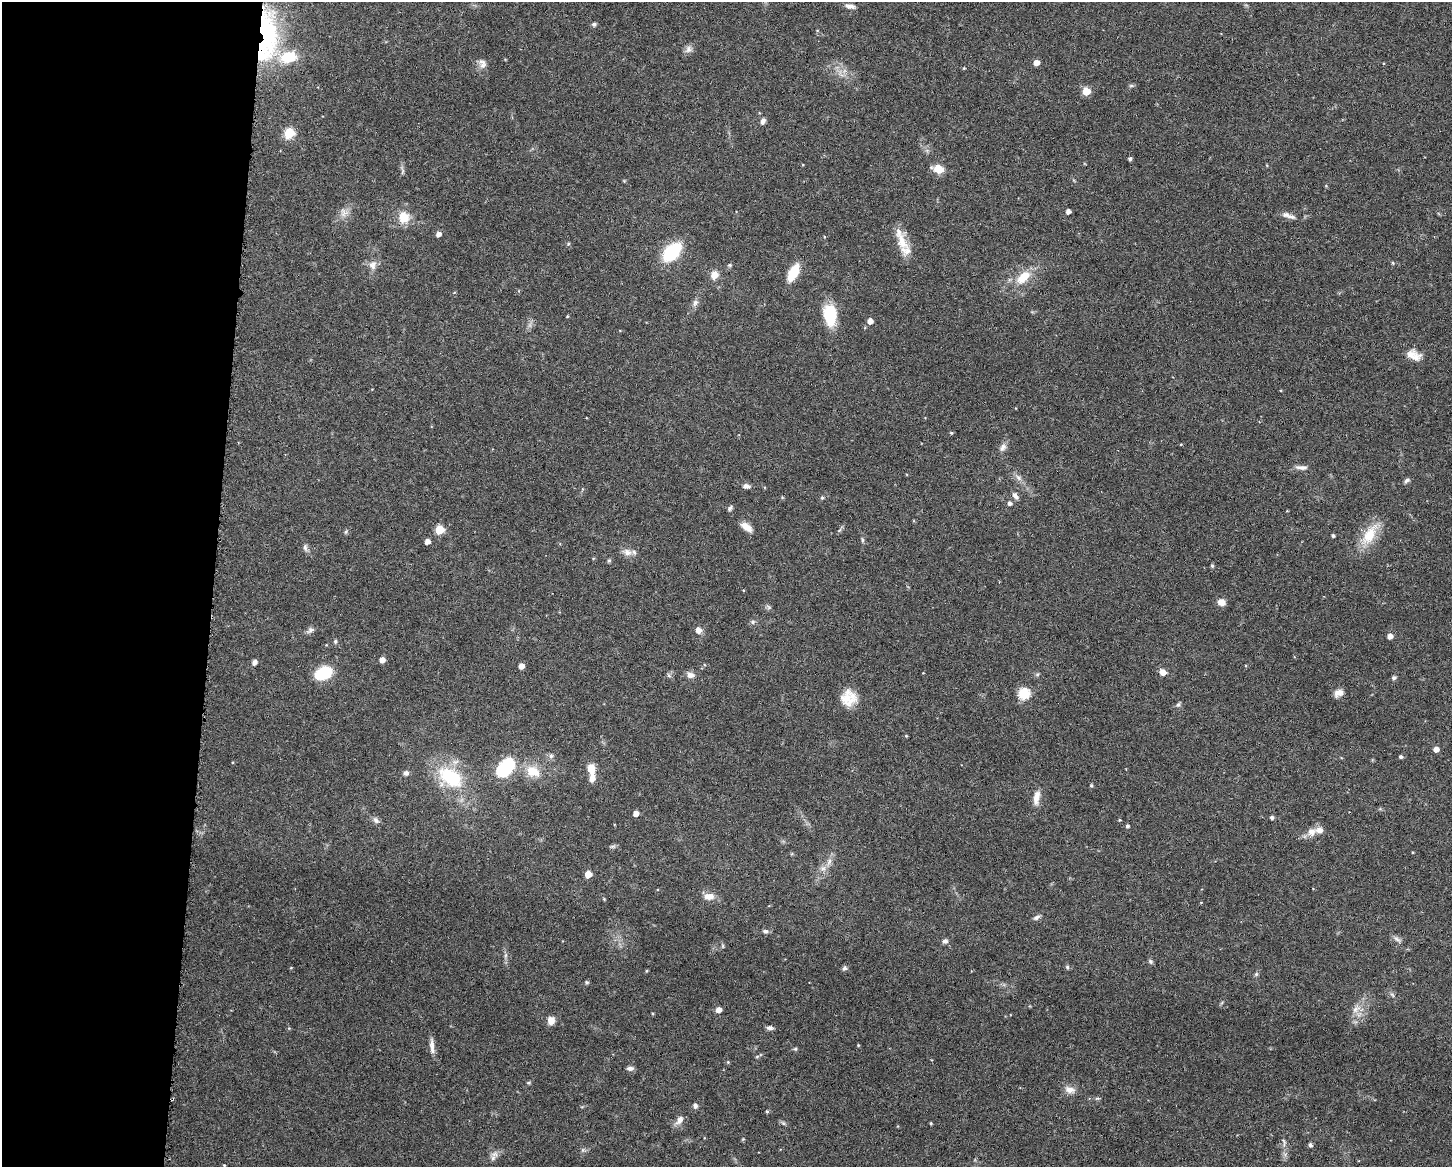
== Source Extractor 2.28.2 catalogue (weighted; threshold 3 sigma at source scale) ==
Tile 4 of 3 x 4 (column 1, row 2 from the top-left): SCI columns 110-1559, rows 2332-3496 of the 4683 x 4661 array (HDU 1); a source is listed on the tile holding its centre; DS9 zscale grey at full resolution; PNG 1454 x 1169 px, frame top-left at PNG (2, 2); no overlay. Shown black and unused: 15% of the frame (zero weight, under 3 of 6 exposures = <1% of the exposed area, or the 3 px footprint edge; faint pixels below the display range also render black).
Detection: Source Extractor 2.28.2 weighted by HDU 2 'WHT'; one run over the whole footprint, this tile lists its part. Background 0.143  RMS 0.0038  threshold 0.0156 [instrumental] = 3 sigma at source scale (4.09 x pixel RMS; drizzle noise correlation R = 1.36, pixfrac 0.8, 0.05/0.05 arcsec/px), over >= 5 px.
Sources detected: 136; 5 inside a brighter listed object's ellipse — not listed separately; the other 131 listed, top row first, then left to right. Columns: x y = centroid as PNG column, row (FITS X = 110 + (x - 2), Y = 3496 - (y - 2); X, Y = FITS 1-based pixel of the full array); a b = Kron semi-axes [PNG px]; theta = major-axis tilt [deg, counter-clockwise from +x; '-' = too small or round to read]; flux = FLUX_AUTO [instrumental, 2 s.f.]
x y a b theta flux
850 6 13 5 -9 1.5
594 24 5 4 - 0.76
817 31 5 3 - 0.31
267 37 65 22 86 44
688 49 11 8 68 1.6
288 57 23 15 12 10
1036 63 5 5 - 2.7
483 65 11 9 3 2
1131 86 7 4 1 0.56
1086 91 5 5 - 9.4
763 121 8 5 67 1.2
289 133 6 5 - 20
1130 159 5 4 - 0.58
938 169 10 7 -19 5.3
403 171 9 3 71 0.64
1068 211 4 4 - 1.5
344 213 13 11 -34 2.6
1290 216 13 6 -13 1.6
404 217 16 14 -87 5.6
438 234 5 5 - 1.7
902 241 28 13 -72 6.9
672 252 19 12 46 21
1393 263 5 3 - 0.32
373 265 13 10 75 2.4
730 265 5 5 - 0.47
793 273 15 7 63 11
714 275 11 10 - 2.7
1023 277 21 11 43 7.1
454 293 4 3 - 0.28
695 303 10 6 66 1.4
830 315 20 12 -82 15
567 316 4 3 - 0.31
870 321 5 5 - 2.5
1415 357 17 11 18 3.1
951 433 4 4 - 0.44
1181 444 4 3 - 0.3
1003 447 12 7 57 1.6
1301 467 17 5 -5 1.6
1019 478 11 5 -43 1.5
1407 480 7 5 34 0.82
746 486 9 6 2 1.3
1015 496 9 6 -54 1.3
822 498 5 5 - 0.44
1010 503 6 5 - 0.94
730 508 7 5 56 0.73
746 527 14 7 -36 3.3
439 530 5 5 - 11
346 532 6 4 88 0.5
1369 535 32 15 58 9.5
1333 536 4 3 - 0.67
862 540 7 4 -82 0.59
427 541 5 4 - 2.2
305 547 9 5 -88 1.1
627 552 12 10 -29 2.5
609 561 4 4 - 0.66
1212 566 5 4 - 0.62
1221 602 8 7 - 2.6
769 607 6 5 - 0.67
753 622 6 5 - 0.73
310 630 12 7 32 1.2
698 630 6 5 - 2.6
1390 636 4 4 - 2.3
335 641 6 5 - 0.61
382 660 5 5 - 2.4
254 662 5 4 - 1.8
521 666 5 4 - 2.3
1163 672 5 5 - 3.7
323 673 15 10 22 18
691 675 10 8 -11 1.8
1394 678 6 5 - 0.67
1338 693 11 8 28 2.3
1024 694 6 6 - 27
849 698 18 18 - 6.8
1178 704 6 5 - 0.66
906 736 4 4 - 0.33
1436 749 4 4 - 2.6
551 756 7 5 -78 0.98
1401 757 4 4 - 0.68
505 768 15 8 54 42
591 769 12 8 -81 4.3
533 771 18 13 -24 7.2
406 773 7 6 - 1.1
451 777 32 19 -35 23
1091 785 5 4 - 0.47
1036 797 18 7 79 3.2
636 813 4 4 - 2.6
1272 817 4 4 - 0.9
376 820 10 7 -52 1.2
1127 826 4 4 - 0.75
1312 832 12 11 - 2.8
612 846 9 4 18 0.66
829 862 12 5 64 1.7
588 874 5 5 - 4.7
709 896 14 9 -1 3.1
604 899 4 4 - 0.37
1201 902 4 2 - 0.22
1036 917 11 5 30 1
765 931 7 5 -13 0.99
1397 939 11 6 -37 1.2
945 941 7 6 - 1.1
723 946 6 3 -72 0.43
1150 961 7 6 - 0.72
1067 967 5 4 - 0.67
845 968 7 6 - 0.8
646 971 5 3 - 0.32
1256 974 6 5 - 0.6
587 982 5 4 - 0.49
1392 995 7 4 -44 0.63
1356 1009 15 8 41 2.7
719 1010 5 5 - 2.5
551 1020 8 7 - 2.8
770 1028 8 5 -2 1.2
858 1045 4 3 - 0.3
432 1046 21 5 -85 2.2
795 1049 6 5 - 0.49
757 1057 6 4 2 0.46
728 1062 5 4 - 0.37
630 1068 8 5 2 1.2
528 1083 6 4 1 0.42
1070 1090 14 9 -13 2.5
1097 1098 7 4 -17 0.49
695 1106 5 5 - 1.2
767 1111 5 4 - 0.45
680 1120 12 7 56 2.3
783 1123 6 5 - 0.61
931 1123 4 3 - 0.38
898 1126 4 3 - 0.24
1284 1142 14 4 -82 1.2
1310 1145 5 4 - 0.84
494 1154 10 8 29 1.8
224 1165 3 3 - 0.28
Overlapping masked pixels (flux is a lower limit): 1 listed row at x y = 267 37